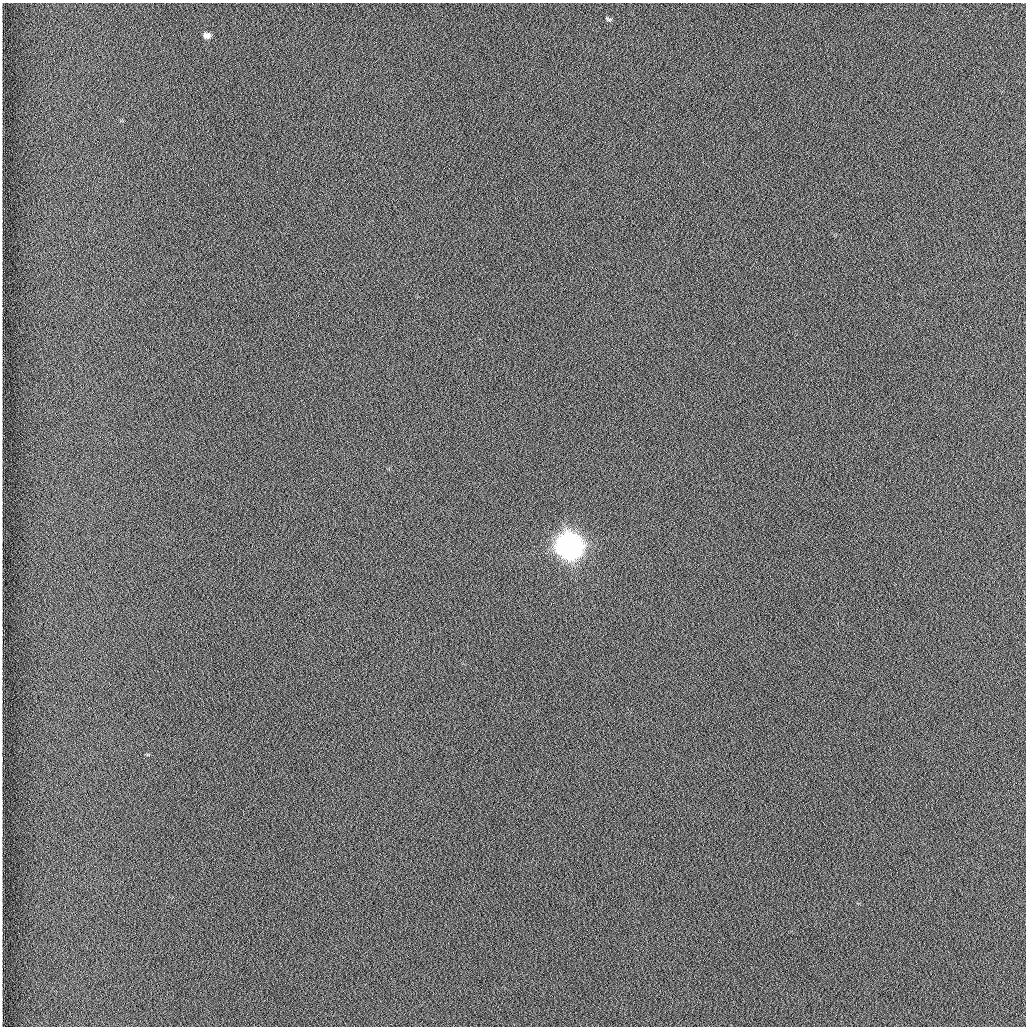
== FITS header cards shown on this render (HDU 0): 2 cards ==
NAXIS1  =                 1024 /fastest changing axis
NAXIS2  =                 1024 /next to fastest changing axis

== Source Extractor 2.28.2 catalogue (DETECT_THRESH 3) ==
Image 1024 x 1024 px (HDU 0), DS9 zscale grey, 1 PNG px = 1 image px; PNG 1028 x 1028 px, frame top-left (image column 1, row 1024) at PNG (2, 3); no overlay
Background 1270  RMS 5.9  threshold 17.7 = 3 sigma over >= 5 px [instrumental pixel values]
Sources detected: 4; all 4 listed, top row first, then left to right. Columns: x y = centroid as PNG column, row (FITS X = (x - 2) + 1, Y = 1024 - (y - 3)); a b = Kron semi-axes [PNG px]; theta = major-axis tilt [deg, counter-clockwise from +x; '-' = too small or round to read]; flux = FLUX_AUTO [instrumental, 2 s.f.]
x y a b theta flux
608 19 8 4 -31 680
207 35 7 5 -12 2600
569 546 11 9 -28 750000
631 994 2 2 - 160